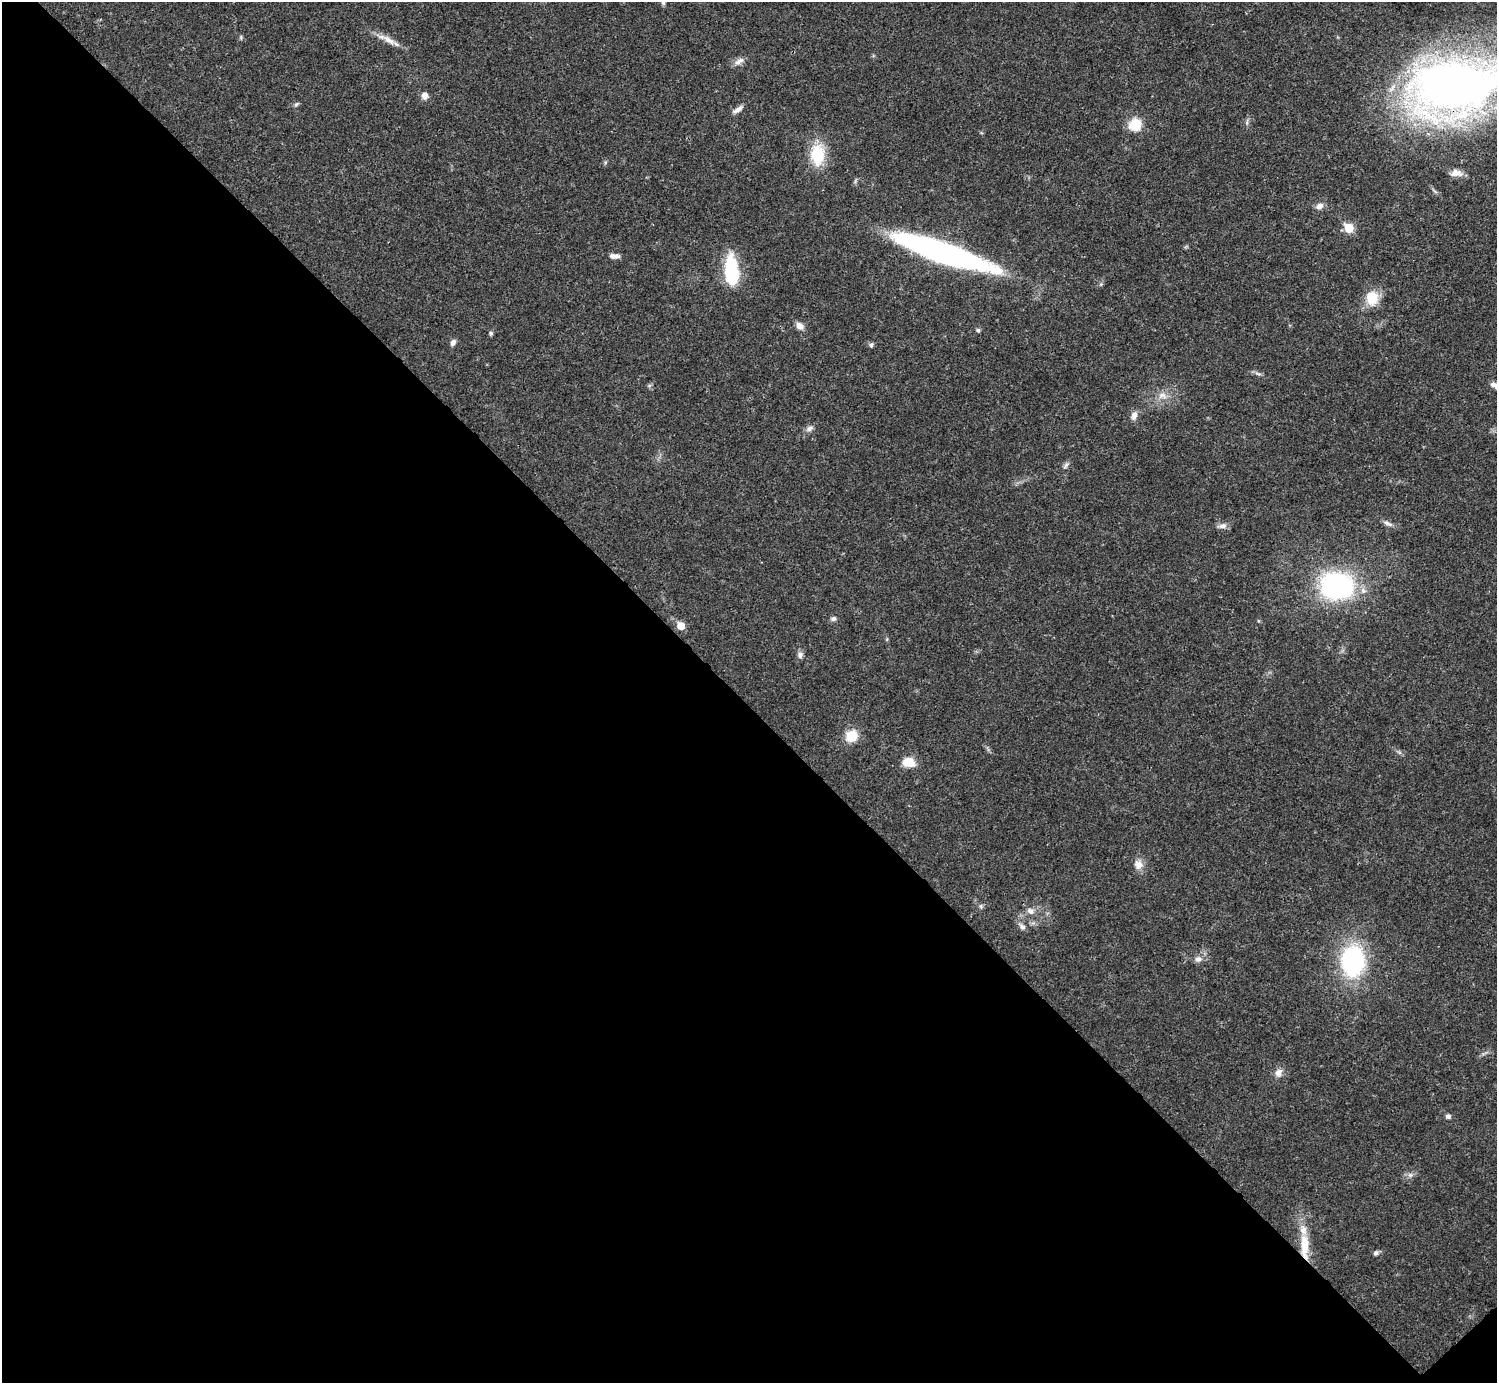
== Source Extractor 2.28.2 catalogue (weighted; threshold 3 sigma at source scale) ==
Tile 14 of 4 x 4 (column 2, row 4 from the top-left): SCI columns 1495-2989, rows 158-1538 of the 5981 x 5981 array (HDU 1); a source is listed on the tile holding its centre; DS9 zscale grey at full resolution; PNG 1499 x 1385 px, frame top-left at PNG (2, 2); no overlay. Shown black and unused: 49% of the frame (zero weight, under 3 of 4 exposures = <1% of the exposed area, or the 3 px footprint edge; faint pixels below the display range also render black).
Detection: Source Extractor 2.28.2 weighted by HDU 2 'WHT'; one run over the whole footprint, this tile lists its part. Background 0.021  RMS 0.0022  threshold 0.00995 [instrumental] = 3 sigma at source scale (4.5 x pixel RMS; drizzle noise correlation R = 1.50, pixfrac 1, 0.05/0.05 arcsec/px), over >= 5 px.
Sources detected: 47; all 47 listed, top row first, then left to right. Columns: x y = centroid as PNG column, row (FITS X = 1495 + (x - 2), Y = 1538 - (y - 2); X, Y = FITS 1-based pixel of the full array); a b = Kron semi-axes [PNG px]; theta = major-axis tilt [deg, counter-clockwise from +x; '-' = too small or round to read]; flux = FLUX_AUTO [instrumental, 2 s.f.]
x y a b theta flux
663 2 8 5 -79 0.59
389 40 21 8 -33 2.2
739 61 16 7 27 1.3
1454 86 75 47 10 190
425 96 8 7 - 1.3
296 104 7 5 28 0.41
738 109 15 6 33 1.1
1135 125 14 13 - 4.9
817 154 28 17 -89 7.8
1456 173 15 9 -2 1.6
1319 206 10 7 20 1.3
1349 228 6 5 - 7.7
943 253 97 17 -19 69
614 256 13 6 -4 1.2
731 271 30 13 -86 15
1372 298 15 13 85 5.3
800 326 11 8 -45 1.4
978 330 5 5 - 0.36
491 333 6 5 - 0.38
453 342 9 6 59 0.8
871 345 7 5 58 0.45
1258 374 9 3 -19 0.53
1494 385 13 6 -38 1.1
649 386 6 4 18 0.34
1162 395 14 9 -3 1.9
1134 416 11 7 72 1.3
809 428 9 7 32 0.89
1066 465 10 5 65 0.59
1388 523 15 5 -22 0.87
1222 526 11 7 9 1.1
1337 586 27 22 -8 41
833 619 8 6 20 0.61
681 626 6 6 - 3.6
800 655 9 7 -87 0.81
851 736 15 13 48 4
908 762 12 9 -13 4
1138 865 13 12 - 1.9
981 906 6 4 73 0.37
1030 911 10 7 -37 1.2
1022 926 11 6 -38 0.88
1198 959 9 8 - 1.1
1353 961 26 19 87 31
1278 1073 11 9 53 1.4
1448 1116 7 5 -5 0.6
1410 1175 6 6 - 0.62
1304 1246 37 10 -88 6.7
1376 1253 6 5 - 0.62
Overlapping masked pixels (flux is a lower limit): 2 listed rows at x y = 1454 86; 1304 1246
Isophote crosses this tile's border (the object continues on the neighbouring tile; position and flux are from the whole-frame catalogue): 3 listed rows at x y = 663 2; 1454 86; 1494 385